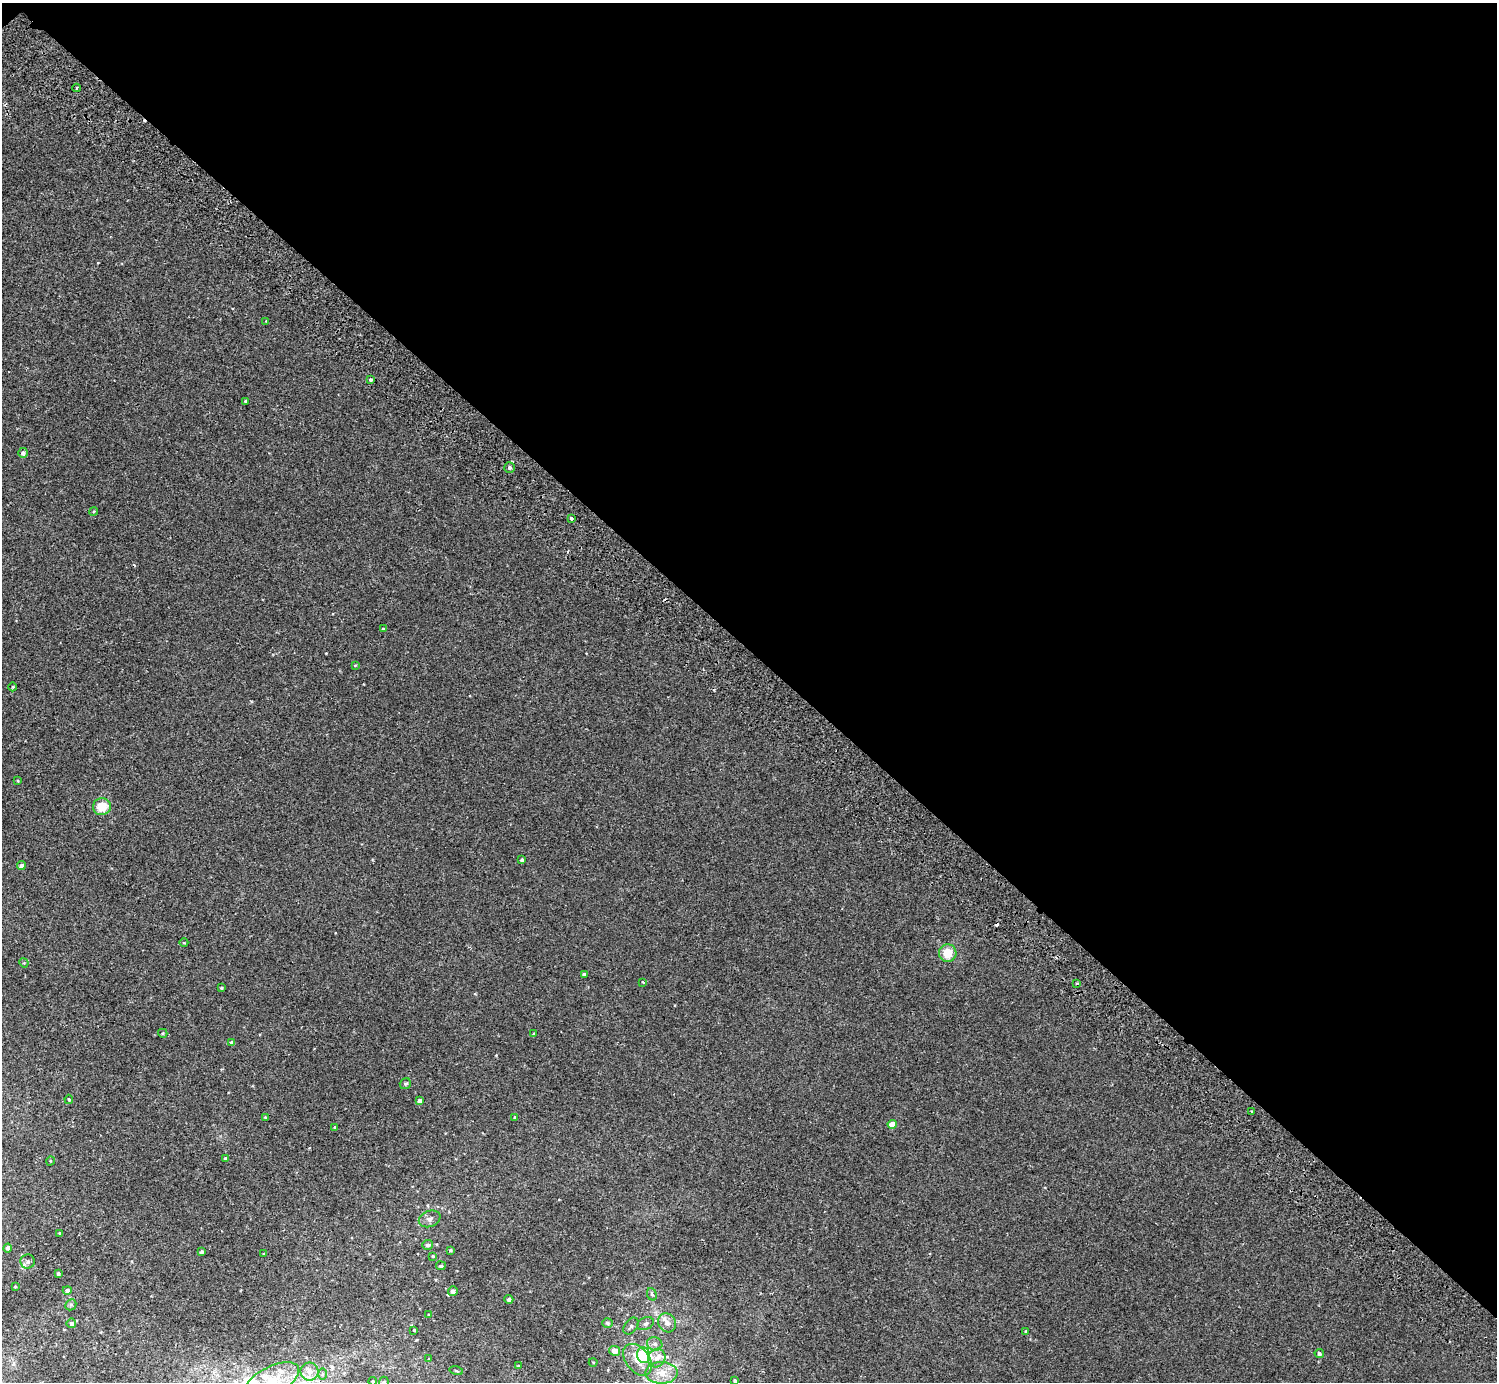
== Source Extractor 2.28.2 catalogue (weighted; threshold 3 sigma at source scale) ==
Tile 3 of 4 x 4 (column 3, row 1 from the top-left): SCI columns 3034-4528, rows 4348-5727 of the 6070 x 6071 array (HDU 1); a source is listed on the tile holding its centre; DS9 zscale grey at full resolution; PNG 1499 x 1384 px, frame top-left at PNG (2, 3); each listed source drawn as its Kron ellipse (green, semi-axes under 4 px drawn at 4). Shown black and unused: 47% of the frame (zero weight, under 2 of 3 exposures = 3% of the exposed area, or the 3 px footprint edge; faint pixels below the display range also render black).
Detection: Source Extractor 2.28.2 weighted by HDU 2 'WHT'; one run over the whole footprint, this tile lists its part. Background 0.00212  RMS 0.0043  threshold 0.0192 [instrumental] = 3 sigma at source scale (4.5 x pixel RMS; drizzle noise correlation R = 1.50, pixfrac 1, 0.05/0.05 arcsec/px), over >= 5 px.
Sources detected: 82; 1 inside a brighter object's white glare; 2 cosmic-ray / hot-pixel residue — neither listed nor drawn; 2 inside a brighter listed object's ellipse — not listed separately; the other 77 listed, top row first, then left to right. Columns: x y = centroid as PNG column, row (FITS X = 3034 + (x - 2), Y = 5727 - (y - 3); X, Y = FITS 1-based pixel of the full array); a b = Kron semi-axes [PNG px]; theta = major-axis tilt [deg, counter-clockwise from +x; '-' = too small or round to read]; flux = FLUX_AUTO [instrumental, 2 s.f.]
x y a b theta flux
77 88 4 3 - 0.4
266 321 4 3 - 0.31
371 380 4 3 - 1.1
246 401 3 3 - 0.65
23 453 5 5 - 1.1
510 467 5 5 - 0.78
94 511 4 3 - 0.39
571 518 4 3 - 1.5
383 629 4 3 - 0.48
355 665 3 3 - 0.31
13 687 4 3 - 0.35
18 781 4 3 - 0.38
102 807 9 8 - 7
522 860 3 3 - 0.7
21 866 4 4 - 1.5
184 943 4 3 - 0.35
948 953 9 8 - 6.8
24 963 5 4 - 0.37
584 974 4 3 - 0.74
643 982 3 3 - 0.37
1077 983 3 3 - 0.43
221 988 3 3 - 0.44
163 1033 5 4 - 0.55
534 1034 3 3 - 0.53
231 1042 3 3 - 1.4
405 1084 6 5 - 0.69
69 1099 5 4 - 0.5
420 1101 4 4 - 1.3
1251 1112 4 2 - 0.38
265 1117 4 3 - 0.35
515 1117 4 3 - 0.45
892 1124 4 4 - 5.4
335 1127 4 3 - 0.42
225 1158 4 4 - 0.44
50 1161 5 3 - 0.33
430 1219 11 8 21 1.7
60 1233 3 3 - 0.46
428 1245 5 5 - 0.79
8 1248 4 4 - 1.1
450 1250 3 3 - 0.49
202 1252 3 3 - 0.77
264 1254 3 3 - 0.49
433 1256 3 3 - 0.41
28 1262 7 7 - 1.1
441 1266 5 4 - 0.61
58 1273 3 3 - 0.61
15 1286 4 2 - 0.28
67 1290 4 4 - 1
453 1291 5 5 - 1.4
652 1294 6 4 -67 0.7
509 1299 4 4 - 1
71 1305 6 5 - 0.61
429 1315 4 3 - 0.4
71 1323 5 5 - 0.94
607 1323 5 5 - 0.74
667 1323 10 8 -55 2.4
645 1324 8 6 26 1.2
631 1326 9 6 53 1.1
414 1330 3 2 - 0.32
1026 1331 3 3 - 0.36
655 1344 8 6 -19 1.4
614 1351 5 5 - 3.3
1319 1354 5 4 - 0.9
643 1355 8 6 -80 14
657 1358 9 8 - 2.8
429 1359 4 3 - 0.27
638 1360 18 11 -53 8
593 1362 4 3 - 0.32
518 1366 3 3 - 0.44
309 1371 9 9 - 2.9
456 1371 7 3 -14 0.4
661 1373 16 11 1 5.4
322 1374 6 4 90 0.56
272 1380 29 13 26 12
373 1381 4 3 - 0.51
735 1381 3 3 - 0.61
384 1382 5 5 - 0.55
Isophote crosses this tile's border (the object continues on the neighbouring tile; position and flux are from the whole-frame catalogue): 3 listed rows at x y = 272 1380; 373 1381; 384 1382